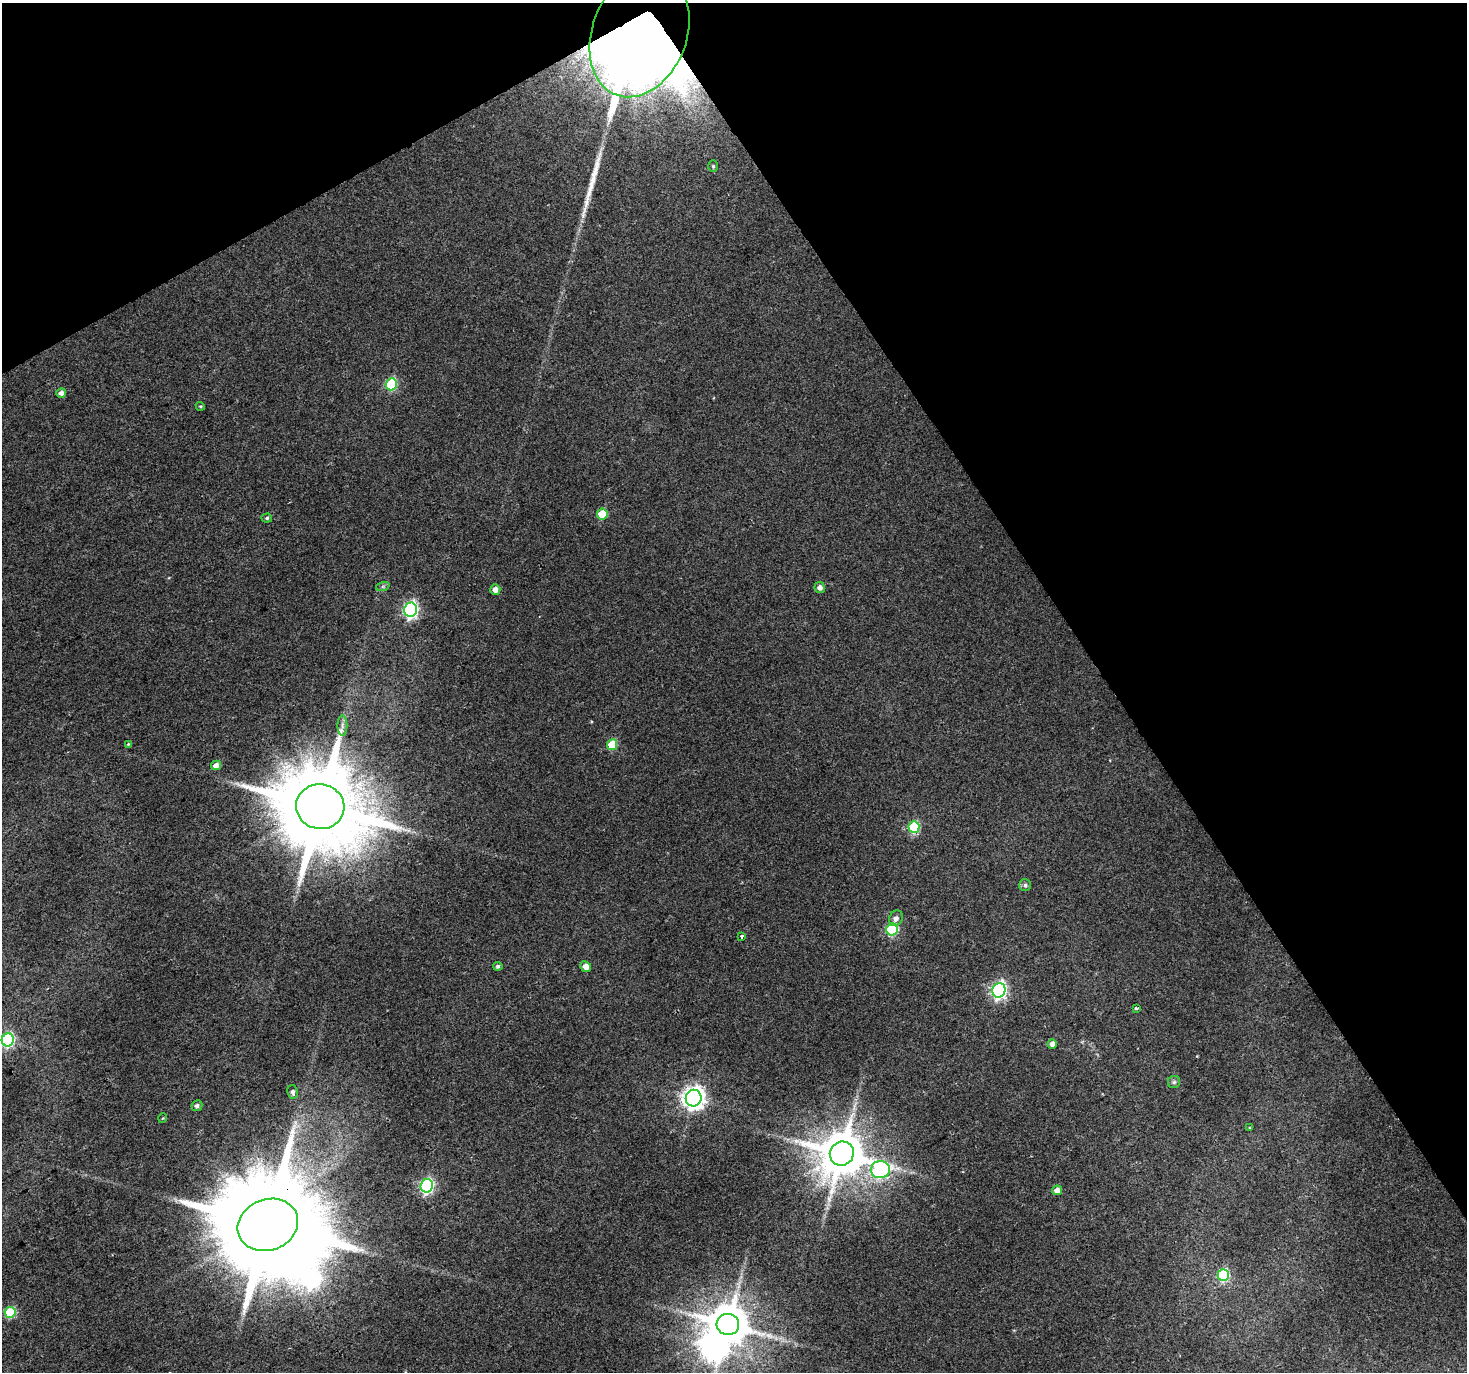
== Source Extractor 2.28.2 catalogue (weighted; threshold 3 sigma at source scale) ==
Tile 3 of 4 x 4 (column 3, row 1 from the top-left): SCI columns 2933-4397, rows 4225-5594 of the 5865 x 5769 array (HDU 1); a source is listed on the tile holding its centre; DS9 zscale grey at full resolution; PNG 1469 x 1374 px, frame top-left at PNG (2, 3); each listed source drawn as its Kron ellipse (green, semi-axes under 4 px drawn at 4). Shown black and unused: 31% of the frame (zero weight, under 2 of 3 exposures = <1% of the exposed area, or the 3 px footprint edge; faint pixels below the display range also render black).
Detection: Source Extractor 2.28.2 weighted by HDU 2 'WHT'; one run over the whole footprint, this tile lists its part. Background 0.0398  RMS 0.0065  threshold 0.0293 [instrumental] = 3 sigma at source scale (4.5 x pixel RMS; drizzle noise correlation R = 1.50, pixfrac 1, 0.0396/0.0396 arcsec/px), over >= 5 px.
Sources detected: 44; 2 inside a brighter object's white glare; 1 long thin detection or spike segment (spike, bleed or trail) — neither listed nor drawn; the other 41 listed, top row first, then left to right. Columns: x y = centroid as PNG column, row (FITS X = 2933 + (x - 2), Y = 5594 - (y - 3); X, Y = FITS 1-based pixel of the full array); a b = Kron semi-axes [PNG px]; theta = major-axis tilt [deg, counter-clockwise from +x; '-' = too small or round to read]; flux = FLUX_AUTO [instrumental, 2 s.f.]
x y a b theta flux
639 34 66 47 69 3300
713 166 6 5 - 1.1
391 384 6 5 - 51
61 393 5 4 - 3
200 406 5 3 - 0.66
602 514 5 5 - 25
267 518 5 4 - 0.99
383 586 7 4 19 1.3
820 587 5 5 - 2.9
495 590 5 5 - 4.4
411 610 7 6 - 160
342 725 10 5 -90 2.4
128 744 4 4 - 0.56
612 745 5 5 - 22
216 765 5 4 - 4.7
320 807 24 22 -9 10000
914 827 6 5 - 51
1025 885 6 6 - 1.4
896 918 8 6 60 3
892 929 6 5 - 60
742 936 3 3 - 3.2
498 966 4 4 - 1.6
586 967 6 5 - 5.2
999 990 7 6 - 160
1136 1008 3 3 - 1.1
8 1040 6 6 - 93
1052 1044 5 4 - 3.8
1174 1082 6 6 - 1.3
293 1092 7 5 -81 1.9
694 1098 8 8 - 490
197 1106 6 5 - 2.1
163 1118 5 3 - 0.67
1250 1128 4 3 - 0.64
842 1153 12 11 - 3200
880 1170 9 8 - 110
427 1186 6 6 - 130
1057 1190 5 4 - 4.9
268 1225 31 25 22 20000
1223 1275 6 5 - 53
10 1312 5 5 - 44
728 1324 11 10 - 2600
Overlapping masked pixels (flux is a lower limit): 2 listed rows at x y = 639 34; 268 1225
Isophote crosses this tile's border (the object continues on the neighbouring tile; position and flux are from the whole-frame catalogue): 1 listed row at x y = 8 1040